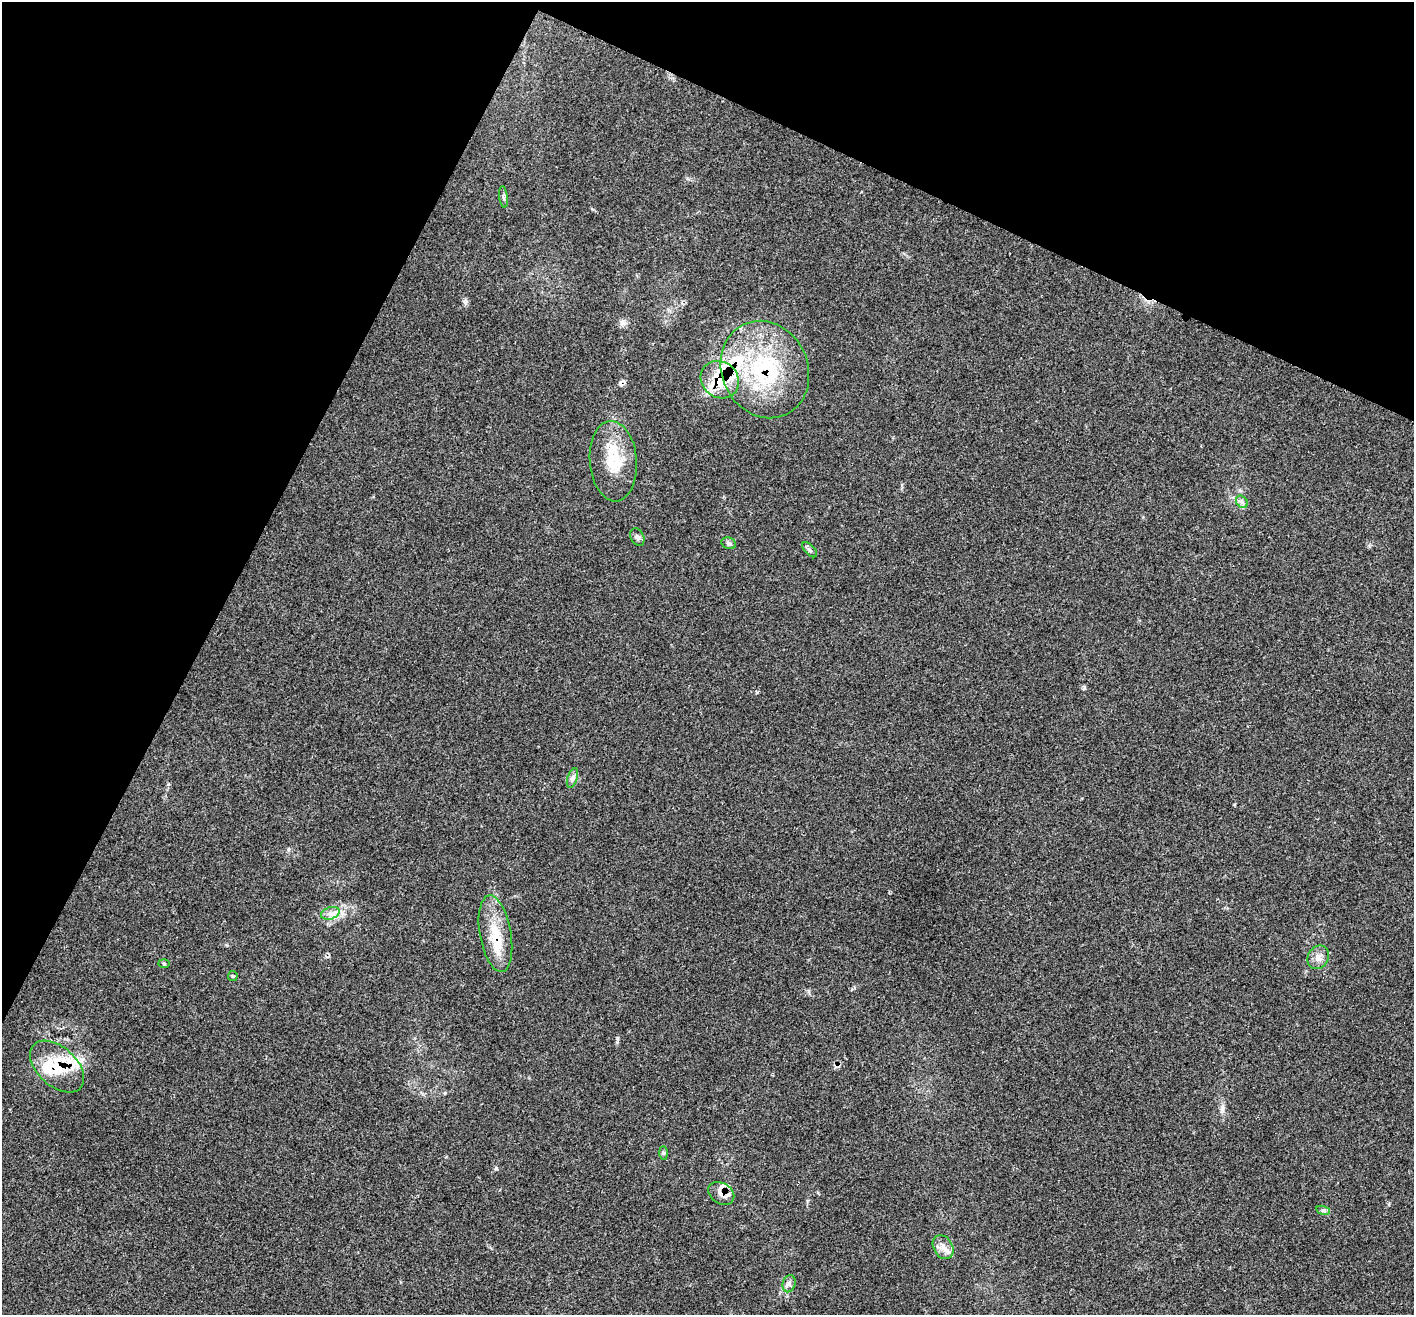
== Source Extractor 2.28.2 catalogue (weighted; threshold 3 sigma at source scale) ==
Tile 2 of 4 x 4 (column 2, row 1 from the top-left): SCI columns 1426-2837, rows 4222-5534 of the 5682 x 5704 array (HDU 1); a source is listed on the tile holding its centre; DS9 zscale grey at full resolution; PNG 1416 x 1317 px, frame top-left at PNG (2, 2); each listed source drawn as its Kron ellipse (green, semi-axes under 4 px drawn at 4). Shown black and unused: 25% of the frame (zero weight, under 3 of 4 exposures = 2% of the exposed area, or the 3 px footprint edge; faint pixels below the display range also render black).
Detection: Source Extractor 2.28.2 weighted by HDU 2 'WHT'; one run over the whole footprint, this tile lists its part. Background 0.0704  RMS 0.0054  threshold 0.0245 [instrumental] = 3 sigma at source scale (4.5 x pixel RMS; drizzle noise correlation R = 1.50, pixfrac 1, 0.05/0.05 arcsec/px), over >= 5 px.
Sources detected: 26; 6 inside a brighter listed object's ellipse — not listed separately; the other 20 listed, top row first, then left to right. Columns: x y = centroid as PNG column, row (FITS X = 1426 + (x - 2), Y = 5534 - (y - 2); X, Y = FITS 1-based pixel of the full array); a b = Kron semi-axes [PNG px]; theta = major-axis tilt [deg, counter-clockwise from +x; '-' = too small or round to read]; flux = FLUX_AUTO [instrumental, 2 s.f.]
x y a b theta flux
503 197 11 4 -83 1.3
765 370 50 43 -65 66
720 380 20 17 -40 18
613 461 40 23 -85 22
1242 502 7 5 -47 1.4
637 537 9 6 -62 1.7
729 543 7 5 -20 1.3
810 550 9 5 -45 1.2
572 778 10 5 72 1.7
330 913 10 6 19 2.6
495 934 39 15 -80 19
1318 957 12 10 59 3.7
164 963 6 4 -2 0.66
233 976 5 5 - 0.68
57 1067 32 19 -42 23
663 1153 7 4 -89 0.89
721 1193 14 10 -33 4.5
1323 1210 7 4 -17 1.1
943 1247 13 9 -60 4.3
789 1284 8 6 75 1.8
Overlapping masked pixels (flux is a lower limit): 5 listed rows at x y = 765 370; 720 380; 495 934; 57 1067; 721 1193
Unlisted compact peaks at least as high as the median listed source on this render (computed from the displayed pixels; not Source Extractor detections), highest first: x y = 496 1168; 617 1038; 1084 687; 466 301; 622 323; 288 849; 1222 1109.